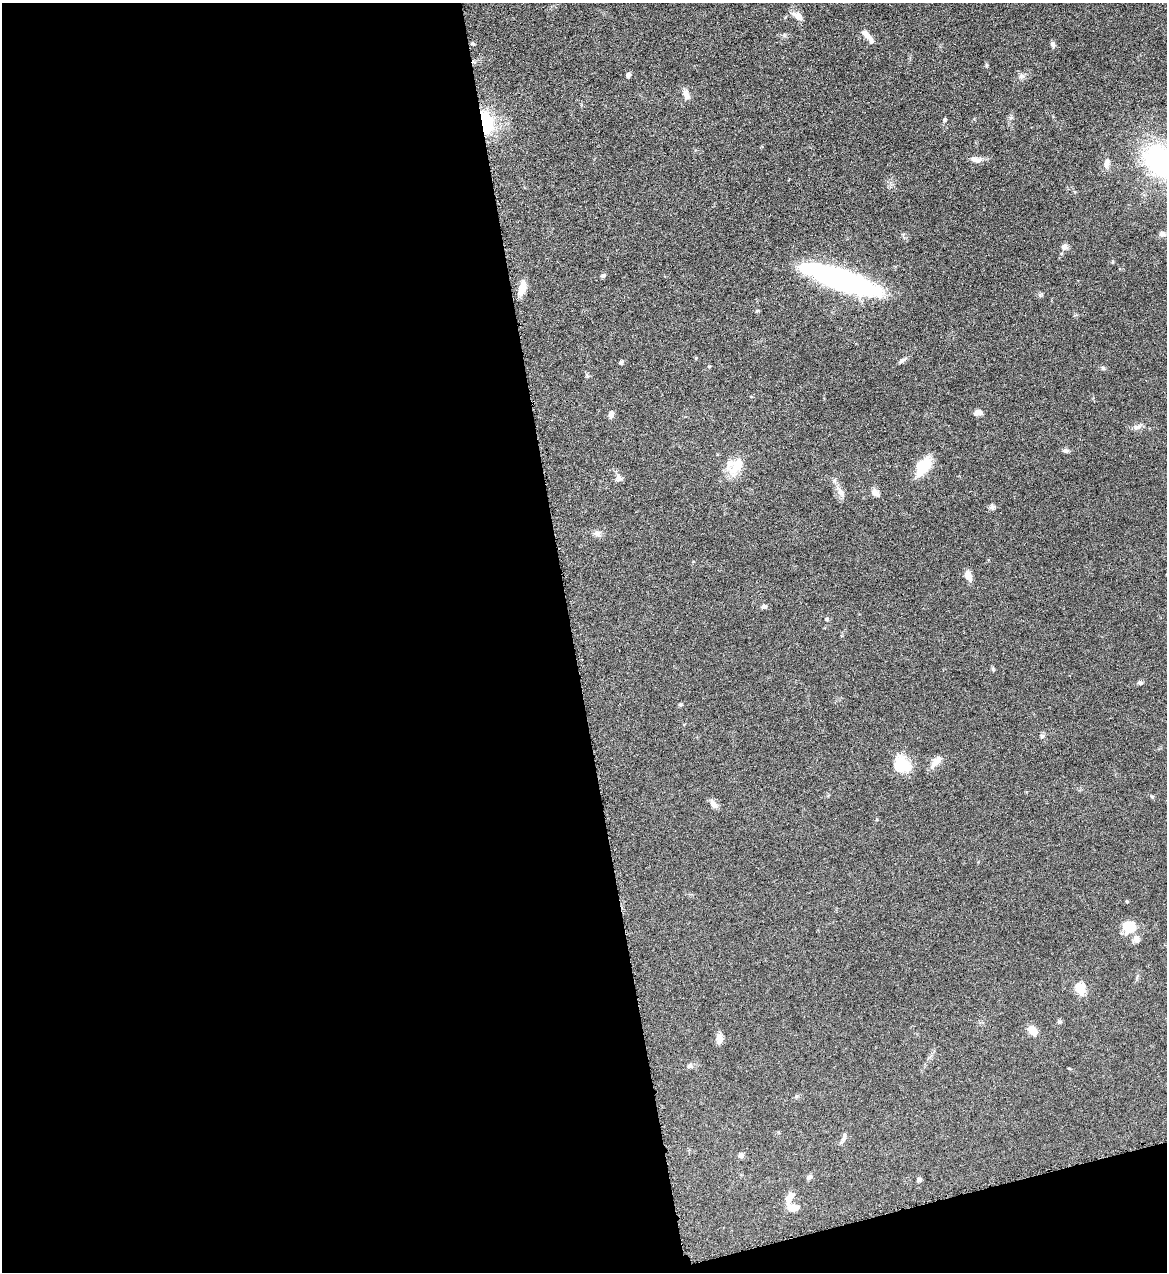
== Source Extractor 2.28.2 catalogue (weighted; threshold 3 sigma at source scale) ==
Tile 13 of 4 x 4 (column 1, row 4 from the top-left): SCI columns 263-1427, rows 2-1271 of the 5065 x 5080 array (HDU 1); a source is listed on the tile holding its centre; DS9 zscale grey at full resolution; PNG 1169 x 1274 px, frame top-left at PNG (2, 3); no overlay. Shown black and unused: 51% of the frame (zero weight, under 4 of 8 exposures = <1% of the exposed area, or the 3 px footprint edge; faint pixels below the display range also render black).
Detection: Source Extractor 2.28.2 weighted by HDU 2 'WHT'; one run over the whole footprint, this tile lists its part. Background 0.0459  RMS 0.0034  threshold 0.0141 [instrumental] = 3 sigma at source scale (4.09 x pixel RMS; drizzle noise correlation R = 1.36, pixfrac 0.8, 0.05/0.05 arcsec/px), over >= 5 px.
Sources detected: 61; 1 inside a brighter object's white glare — not listed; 3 inside a brighter listed object's ellipse — not listed separately; the other 57 listed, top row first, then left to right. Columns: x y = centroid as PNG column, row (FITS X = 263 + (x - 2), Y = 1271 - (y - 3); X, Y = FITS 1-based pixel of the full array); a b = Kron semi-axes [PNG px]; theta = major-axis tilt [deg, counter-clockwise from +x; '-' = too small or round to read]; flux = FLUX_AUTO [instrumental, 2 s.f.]
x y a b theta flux
798 16 13 8 -39 2.6
866 34 17 7 -49 1.8
473 44 5 3 - 0.41
1053 44 8 6 -67 0.79
628 75 6 5 - 0.92
1021 76 8 6 43 0.96
686 95 13 8 -73 2
944 120 6 4 89 0.42
486 122 26 14 -79 15
976 159 16 6 -2 1.9
1160 160 24 18 -55 61
1107 163 13 7 80 1.7
1162 234 8 7 - 1.1
1064 247 9 7 4 1.3
1113 262 5 3 - 0.31
603 276 5 5 - 0.69
840 279 73 17 -19 77
522 288 18 8 74 3.3
696 358 5 3 - 0.28
902 360 10 5 36 0.82
621 362 6 4 45 0.47
709 366 5 3 - 0.26
1103 368 5 5 - 0.48
977 412 9 6 16 1.6
611 414 9 7 69 1.1
1137 427 12 7 15 1.4
1066 450 7 6 - 0.79
922 465 25 16 28 6.5
737 466 30 13 56 6.3
618 478 10 9 - 1.2
841 492 15 7 -61 2.2
875 493 11 7 -50 1.8
992 507 8 7 - 0.81
597 534 9 8 - 1.3
968 576 12 7 -67 2.6
764 607 7 6 - 0.72
827 619 5 3 - 0.35
1140 683 6 5 - 0.6
680 705 4 4 - 0.45
1042 736 6 5 - 0.63
934 763 17 8 60 2.1
902 764 22 18 -42 7.6
1152 796 6 4 -2 0.38
713 804 13 6 -52 1.5
1129 927 11 9 -5 8.6
1136 939 10 8 -67 1.5
1080 989 13 9 -63 4.9
1059 1022 6 4 42 0.49
1032 1030 9 7 -52 4.3
719 1039 12 8 -84 1.8
690 1066 7 6 - 0.78
844 1137 13 5 81 1
741 1155 7 6 - 0.81
809 1177 8 6 35 0.75
919 1180 5 4 - 0.95
789 1198 14 8 58 2.7
792 1207 16 9 -6 2.7
Overlapping masked pixels (flux is a lower limit): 1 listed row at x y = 486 122
Isophote crosses this tile's border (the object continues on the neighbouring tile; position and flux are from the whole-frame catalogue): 1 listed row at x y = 1160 160
Unlisted compact peaks at least as high as the median listed source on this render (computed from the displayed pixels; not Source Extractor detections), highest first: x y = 993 669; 1040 295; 986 65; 1127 901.